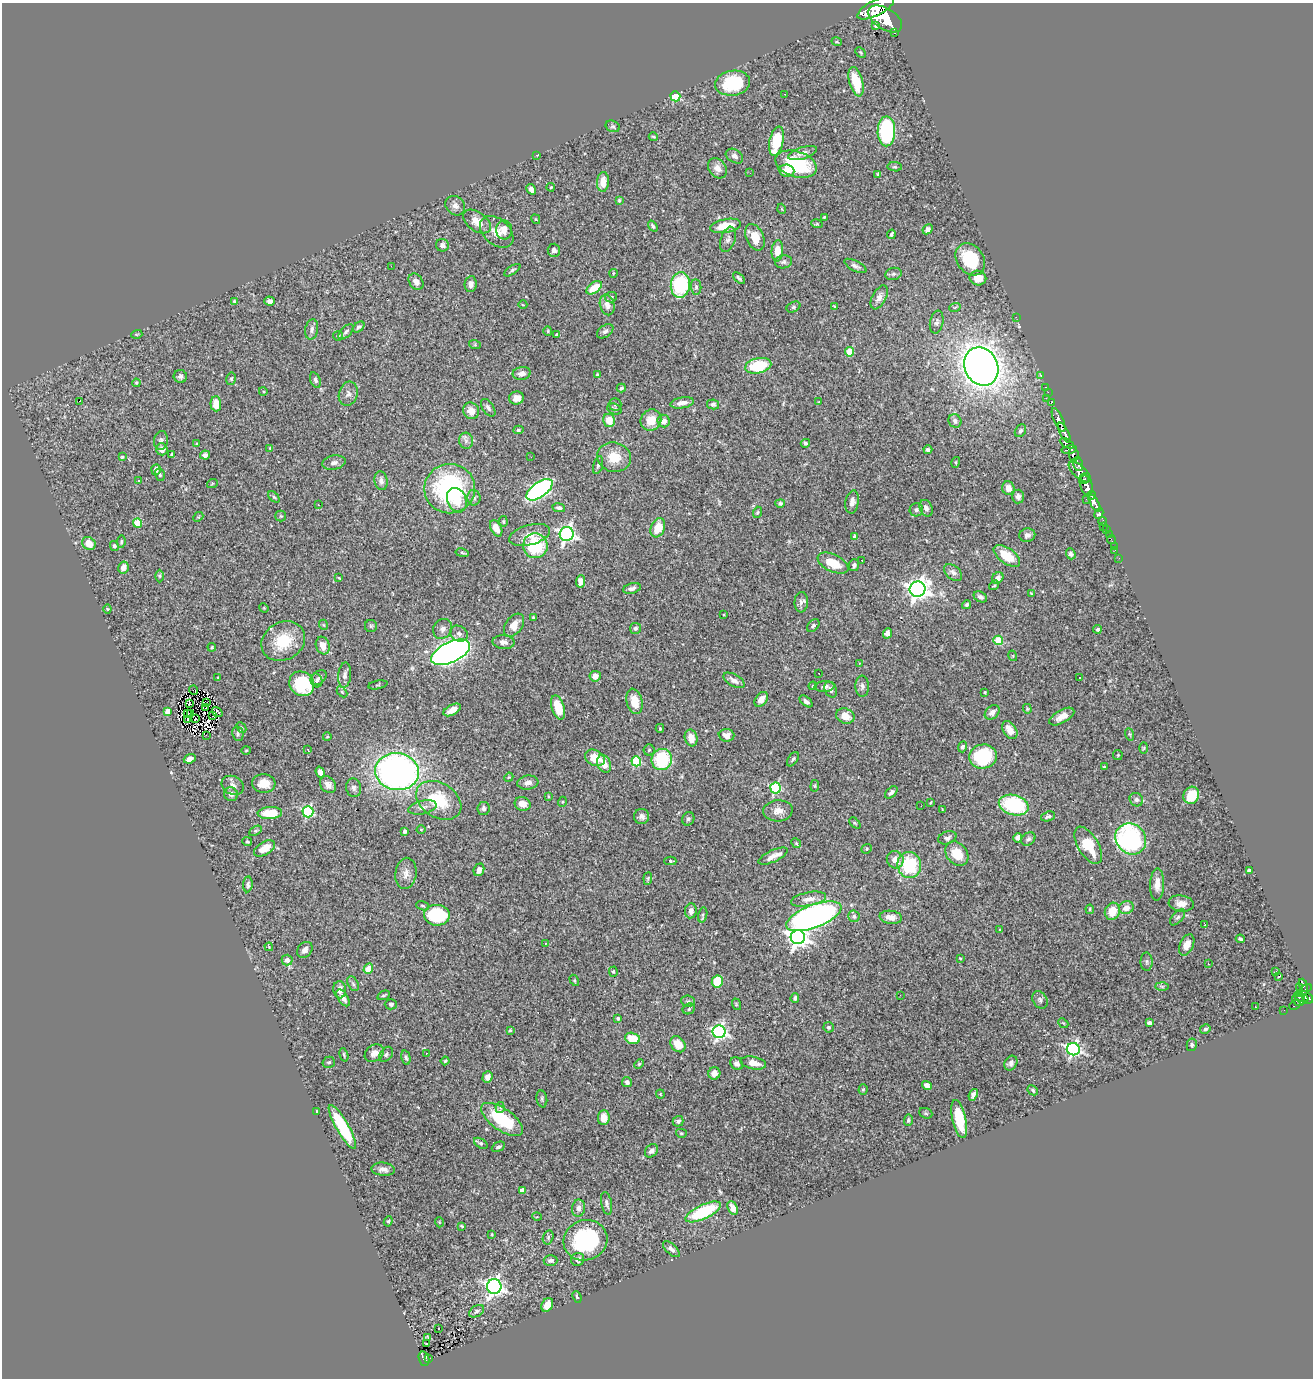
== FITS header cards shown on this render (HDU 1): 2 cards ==
NAXIS1  =                 1311
NAXIS2  =                 1376

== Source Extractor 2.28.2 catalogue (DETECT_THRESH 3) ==
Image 1311 x 1376 px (HDU 1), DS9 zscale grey, 1 PNG px = 1 image px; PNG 1315 x 1380 px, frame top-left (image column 1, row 1376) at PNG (2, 3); each listed source drawn as its Kron ellipse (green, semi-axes under 4 px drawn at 4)
Background 1.27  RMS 0.033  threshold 0.098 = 3 sigma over >= 5 px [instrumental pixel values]
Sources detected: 457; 3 with non-positive FLUX_AUTO (blend fragments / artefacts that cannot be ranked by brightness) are neither listed nor drawn; the other 454 listed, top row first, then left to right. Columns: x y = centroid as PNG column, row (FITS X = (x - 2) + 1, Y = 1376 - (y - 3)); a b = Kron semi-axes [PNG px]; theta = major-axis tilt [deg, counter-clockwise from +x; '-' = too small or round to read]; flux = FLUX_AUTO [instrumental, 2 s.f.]
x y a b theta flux
876 8 20 7 27 7000
885 19 19 10 -32 7600
876 26 4 3 - 4.2
895 33 3 3 - 110
837 42 5 3 - 2.3
860 52 6 3 -45 2.1
856 82 15 7 -75 53
732 83 17 12 9 130
785 94 2 2 - 1.2
675 96 5 5 - 150
613 126 7 5 -24 4.6
886 131 15 9 89 280
653 137 4 3 - 2.6
776 141 15 7 78 93
803 153 15 6 17 12
537 155 4 2 - 1.6
734 156 9 6 -32 8.6
796 164 21 13 -17 130
895 167 7 4 -6 3.6
717 168 11 8 -51 15
787 171 8 6 -5 22
750 173 2 2 - 36
878 175 3 3 - 3.8
603 182 10 6 86 26
551 187 4 4 - 2.3
531 189 5 4 - 8.8
619 200 3 3 - 3.9
455 206 11 9 -44 11
782 209 5 3 - 1.7
824 217 3 2 - 1.8
536 219 5 3 - 2.1
477 221 16 9 -35 27
817 224 6 3 -17 2.1
653 226 6 4 -53 5.2
725 226 16 6 10 52
928 229 5 4 - 10
504 230 9 8 - 22
497 232 19 13 -42 27
891 234 4 3 - 4.1
755 237 14 8 -64 37
728 239 13 7 72 9
442 245 6 6 - 7.4
554 250 6 6 - 8.5
777 251 10 5 85 30
970 259 17 13 -54 110
783 262 8 6 8 5.7
391 266 3 2 - 4.7
855 266 12 5 -28 7.2
512 270 9 4 33 4.8
613 273 4 3 - 1.8
893 274 8 6 14 5.3
739 278 7 4 -42 4.4
978 278 8 7 - 31
416 282 9 6 -56 11
471 284 8 6 83 11
680 285 13 9 84 170
696 287 8 5 -82 4.9
594 288 9 5 36 39
611 297 6 5 - 4.4
879 297 13 7 62 14
234 301 3 3 - 2.4
270 301 5 4 - 7
523 305 4 3 - 1.6
607 305 10 7 -74 15
834 306 3 3 - 1.9
793 307 7 5 27 4.1
955 307 6 3 18 2.3
1016 317 2 2 - 13
937 322 11 6 79 7.8
359 327 6 4 41 5
312 330 10 6 80 8
548 331 5 4 - 2.3
605 331 9 5 37 7
346 332 9 5 46 6.3
137 334 5 3 - 2.1
557 335 3 3 - 4.2
338 336 5 5 - 3.1
475 345 6 4 -18 2.6
850 352 4 4 - 49
758 366 13 7 13 100
981 367 20 16 -65 2700
522 373 9 6 9 13
597 375 4 3 - 4.1
180 376 7 6 - 5.3
1041 376 3 2 - 31
231 379 6 5 - 3.6
315 380 8 5 -69 6.5
136 383 4 3 - 2.3
1046 387 3 2 - 33
621 388 4 3 - 3.1
263 391 4 3 - 1.9
1048 392 2 2 - 20
348 394 12 9 74 11
516 398 7 6 - 16
1046 398 2 2 - 76
79 401 3 2 - 25
819 402 3 2 - 1.8
1052 402 4 2 - 38
682 403 12 5 9 14
216 404 7 5 -88 29
615 404 6 6 - 5.5
713 404 6 5 - 6.4
488 408 10 5 -55 6.7
614 409 7 5 -23 4.3
471 411 8 7 - 19
609 420 7 6 - 33
651 420 11 10 - 34
1059 420 13 5 -66 1900
664 421 6 6 - 16
955 421 7 6 - 7.7
518 430 5 4 - 4.4
1020 431 7 5 57 4
1064 433 11 4 -61 2300
161 440 9 6 81 7.7
466 441 8 7 - 8.1
805 443 5 4 - 4.3
1067 443 8 4 -28 650
197 444 4 3 - 1.9
270 448 3 3 - 1.6
162 449 6 5 - 14
1069 449 7 4 10 840
928 450 4 3 - 4.3
172 455 4 3 - 2.8
205 455 5 4 - 6.3
1074 455 7 5 -83 1200
122 457 3 3 - 2.1
531 457 2 2 - 5
614 457 17 14 -15 44
956 462 5 3 - 2.4
334 463 12 7 10 11
1078 464 7 4 -77 690
598 465 9 4 74 5.1
156 469 5 4 - 9.9
1080 472 14 6 -42 1500
160 475 6 4 -74 4
1084 479 3 2 - 720
138 480 3 2 - 3.7
381 481 9 6 -80 9.7
212 484 5 3 - 2
1086 485 11 6 -75 3800
1008 488 7 6 - 18
450 489 25 25 - 320
540 490 15 7 36 550
1091 495 4 3 - 640
1018 496 7 6 - 8
274 497 7 4 -45 3.4
474 498 8 6 -82 6.1
1087 499 3 2 - 30
457 500 12 9 -67 35
852 502 12 6 80 9.7
780 503 5 4 - 5.3
1094 503 10 4 -59 1900
318 505 2 2 - 1.7
559 508 6 4 -10 5.3
926 508 8 6 -66 9.4
916 510 7 6 - 5.7
757 512 6 3 70 2.7
1099 514 5 4 - 440
281 516 5 5 - 2.9
198 517 5 4 - 2.6
503 521 5 4 - 2.9
1102 521 4 3 - 330
137 523 4 4 - 51
1103 526 2 2 - 9.3
496 528 9 5 -62 22
658 528 10 7 68 38
1106 530 3 3 - 69
567 534 7 7 - 640
1109 534 2 2 - 13
529 535 21 10 15 26
1027 535 8 6 12 7.5
855 537 4 3 - 9.7
1111 540 4 2 - 23
121 542 6 4 81 4.1
89 543 7 6 - 27
114 546 5 4 - 4.4
535 546 12 12 - 130
1114 546 2 2 - 7.3
1115 550 2 2 - 13
462 553 7 3 -10 2.6
1071 554 6 4 -68 5.7
1007 556 15 7 -36 53
1119 558 2 2 - 10
862 560 3 2 - 4.8
833 563 16 8 -26 45
854 565 6 5 - 7.3
123 567 6 5 - 16
953 572 10 6 -41 8.8
160 576 6 4 90 2.9
339 578 4 2 - 1.9
998 578 6 5 - 9.3
580 581 6 4 86 15
994 585 5 4 - 2.9
632 588 9 5 15 8.1
917 589 8 7 - 1500
1031 594 3 2 - 2.1
980 597 7 5 -30 8
801 602 10 6 85 8.3
966 605 4 3 - 4.2
264 608 5 4 - 1.9
107 609 4 4 - 2.1
724 615 2 2 - 1.7
533 617 4 3 - 2.5
324 625 5 3 - 2
514 625 13 8 54 23
371 626 6 6 - 3.4
813 626 7 5 47 4.1
635 628 5 5 - 4.8
443 629 10 9 - 10
1097 629 4 4 - 5.7
887 633 5 4 - 7.1
459 634 9 7 -34 9
998 640 4 4 - 78
283 641 23 19 30 81
504 642 11 7 -6 11
323 645 9 7 -71 22
212 647 4 4 - 2.6
451 652 21 10 26 1200
1013 656 5 3 - 1.7
859 663 3 2 - 1.2
819 673 2 2 - 1.6
345 675 12 6 84 10
595 676 6 5 - 16
218 678 4 3 - 2.8
319 678 9 6 42 7.4
1080 678 3 2 - 5.3
734 680 12 6 -30 11
317 681 7 5 -69 5.6
302 684 13 11 -41 130
378 685 10 3 11 2.6
813 686 4 3 - 2.3
825 686 10 5 6 6.8
862 686 10 7 -87 8.3
194 690 5 2 - 2
831 690 8 6 -64 9.5
342 692 6 4 -45 2.5
985 692 3 2 - 2.3
761 699 8 5 53 16
634 701 13 7 -76 35
806 701 7 4 -40 7.8
189 703 3 2 - 2.8
207 703 3 2 - 0.57
558 707 12 6 -74 56
205 708 3 2 - 0.49
1027 709 5 4 - 2.6
452 710 9 5 28 18
168 711 4 4 - 17
217 712 5 3 - 8.2
992 712 8 6 42 10
187 713 3 2 - 3.4
191 714 3 2 - 2.9
213 716 3 2 - 1.1
845 716 9 7 -21 28
1062 717 14 6 29 22
187 719 2 2 - 2.1
196 719 3 2 - 3
241 728 6 4 -48 3.3
660 728 4 3 - 2.6
1010 730 10 6 -57 22
238 734 7 5 -78 5.1
1129 734 6 4 -70 2.7
206 735 3 2 - 3.2
726 735 8 6 -3 14
327 737 4 3 - 1.9
691 738 8 6 -76 28
963 747 5 4 - 4.9
1144 748 5 3 - 2.1
246 750 4 3 - 1.8
308 750 3 2 - 1.5
649 750 5 5 - 4
1118 755 5 4 - 2.6
983 756 14 12 14 140
595 758 10 7 -27 44
190 759 6 4 21 15
793 759 8 4 55 4.3
662 760 11 10 - 130
636 761 5 4 - 110
604 764 9 6 -69 25
1104 767 3 3 - 2.1
320 772 6 4 -70 15
397 772 22 18 -8 970
509 777 5 3 - 2
528 783 10 7 8 12
264 784 12 9 -3 36
233 785 12 9 -29 11
328 785 9 7 -49 12
815 786 6 4 84 2.7
354 788 9 7 -79 7.4
775 788 5 5 - 220
891 792 7 4 44 7.3
231 794 7 6 - 8.3
1191 795 9 7 64 57
548 797 4 3 - 2
439 800 24 17 -31 96
1136 800 7 6 - 6.6
562 802 5 3 - 2.2
931 803 3 3 - 2.3
523 804 8 6 -17 21
1014 805 15 10 -15 200
921 806 3 2 - 2.9
422 807 14 6 12 11
483 808 7 6 - 7.5
942 809 4 2 - 1.4
778 811 15 10 4 20
308 812 5 5 - 260
270 813 12 6 3 55
642 816 7 7 - 8.2
1048 816 7 4 19 5.2
688 819 7 6 - 5.4
855 823 7 4 -44 2.8
421 829 4 3 - 1.6
255 831 7 4 30 2.8
405 831 4 4 - 6.3
947 838 9 6 18 7.8
1018 838 5 4 - 9.3
1028 839 7 6 - 5.4
1131 839 16 14 -47 400
247 842 5 4 - 3.3
796 843 5 4 - 2.4
1088 845 21 10 -59 71
265 848 11 6 31 35
867 849 5 4 - 2.8
957 854 13 10 -50 45
773 856 16 6 25 17
895 860 9 8 - 19
670 861 6 3 -2 3.6
909 865 13 12 - 120
479 870 6 5 - 12
1249 870 4 3 - 4.4
406 873 16 10 83 17
648 878 6 4 84 3.1
248 884 8 4 84 4.5
1157 884 16 7 88 19
809 899 18 7 11 20
1181 903 12 8 -7 19
423 906 7 4 -18 3.4
1126 908 7 6 - 18
1090 909 5 3 - 2.7
691 911 7 6 - 12
1112 911 9 7 67 38
437 915 13 10 -3 160
703 915 7 4 76 4.2
814 916 29 11 21 1100
854 916 6 5 - 4.5
891 917 11 6 -8 15
1177 917 10 5 47 5.9
1205 925 3 2 - 2.1
1000 930 4 3 - 1.8
798 937 7 7 - 1200
1240 939 4 3 - 4.4
546 943 3 3 - 5.4
1187 945 11 6 65 22
269 947 4 3 - 1.7
305 950 9 7 50 10
960 958 3 2 - 1.9
287 960 5 5 - 11
1147 962 9 6 -88 5.5
1208 964 3 2 - 2.3
368 969 5 4 - 39
613 972 5 4 - 3
1276 972 3 3 - 21
1279 976 4 2 - 2
574 980 6 3 -59 2.3
717 982 6 5 - 63
353 984 8 5 -63 5.3
1303 985 6 3 -71 230
1162 986 6 4 -1 4
1299 987 2 2 - 11
340 990 8 6 -85 15
1304 991 9 4 38 300
384 995 6 3 25 3.3
900 995 2 2 - 5.2
1301 997 8 3 -24 440
343 998 9 5 -55 13
795 998 5 4 - 5.3
1308 999 5 5 - 560
1040 1000 9 7 -59 6.6
1298 1000 7 5 -29 330
688 1001 7 5 -5 4.1
391 1004 6 5 - 5.1
736 1004 6 3 -73 2.3
1295 1005 6 3 27 70
1255 1007 2 2 - 1.9
689 1009 6 5 - 3.8
1284 1010 2 2 - 6.4
618 1018 4 3 - 4.3
1063 1023 5 4 - 2.9
1149 1023 4 4 - 5.3
829 1027 5 5 - 3.7
1205 1029 5 4 - 4.2
510 1030 4 3 - 2.4
719 1032 6 6 - 540
632 1038 7 5 -15 48
678 1044 9 6 -51 41
1192 1045 6 5 - 4.5
1073 1049 6 6 - 530
374 1053 10 8 34 16
426 1053 2 2 - 1.3
386 1054 8 6 54 5.2
344 1055 7 3 -73 3.2
406 1057 7 4 -77 5
445 1061 4 4 - 2.8
329 1062 6 5 - 3.9
753 1063 13 6 -11 22
1011 1063 8 6 60 9.7
639 1064 5 4 - 3
737 1064 7 5 -43 9.9
714 1073 6 6 - 13
487 1077 6 5 - 17
627 1082 5 5 - 7
927 1085 5 4 - 10
863 1089 5 4 - 2.4
1033 1090 6 4 -46 4.7
660 1094 4 4 - 2.2
973 1095 6 4 68 6.6
542 1099 8 5 -81 4.3
500 1108 5 4 - 5.4
317 1111 4 3 - 2.1
926 1113 7 5 -21 3.4
604 1118 7 6 - 22
502 1119 24 11 -35 130
959 1119 19 6 -77 71
908 1120 6 4 88 3.8
678 1121 5 5 - 5.9
342 1127 25 6 -60 140
681 1133 5 4 - 2.7
481 1143 7 4 -33 4
498 1147 7 4 25 5
651 1151 7 5 47 11
383 1169 11 6 -4 12
522 1190 4 4 - 17
607 1203 11 5 -79 7.4
579 1208 8 6 82 12
733 1208 7 5 -64 17
703 1212 19 7 25 170
537 1217 5 3 - 1.9
388 1221 5 4 - 3.1
439 1222 5 3 - 1.9
462 1226 4 3 - 2.3
492 1234 3 3 - 2
548 1237 7 5 73 4
585 1240 22 20 21 240
671 1249 10 5 -42 7.4
578 1259 7 6 - 11
551 1260 7 5 -1 6.9
494 1287 7 7 - 820
577 1297 6 4 -67 3.3
547 1305 7 5 61 29
476 1311 8 5 32 5.5
439 1328 3 3 - 19
428 1337 4 2 - 1.3
426 1343 3 2 - 5.4
429 1358 3 2 - 14
424 1359 7 5 -73 130
At the frame edge (FLAGS 8, measured only in part): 1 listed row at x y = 876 8
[3 non-positive-flux detections neither listed nor drawn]